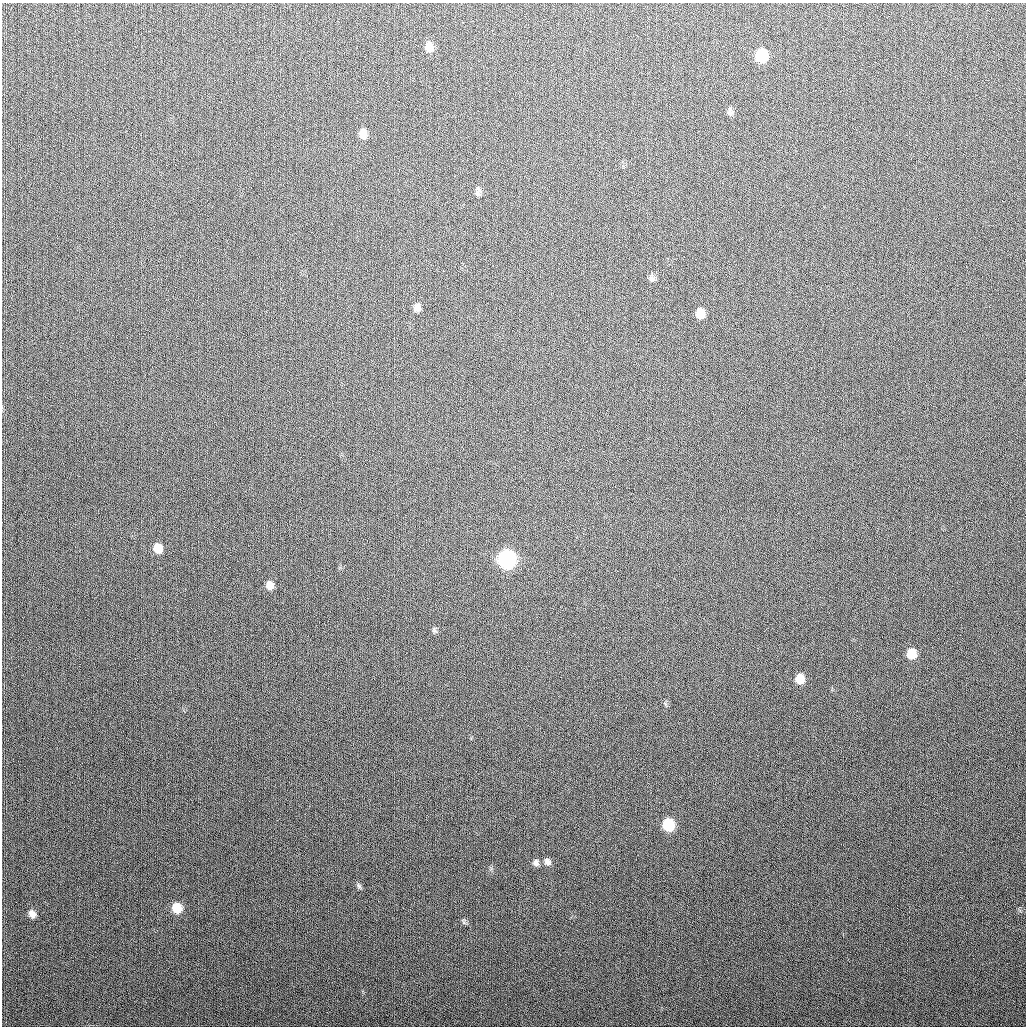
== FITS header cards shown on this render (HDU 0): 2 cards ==
NAXIS1  =                 1024
NAXIS2  =                 1024

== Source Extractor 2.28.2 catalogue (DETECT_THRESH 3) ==
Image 1024 x 1024 px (HDU 0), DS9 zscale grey, 1 PNG px = 1 image px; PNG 1028 x 1028 px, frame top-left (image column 1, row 1024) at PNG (2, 3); no overlay
Background 284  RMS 11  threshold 33.7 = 3 sigma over >= 5 px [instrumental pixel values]
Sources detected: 21; all 21 listed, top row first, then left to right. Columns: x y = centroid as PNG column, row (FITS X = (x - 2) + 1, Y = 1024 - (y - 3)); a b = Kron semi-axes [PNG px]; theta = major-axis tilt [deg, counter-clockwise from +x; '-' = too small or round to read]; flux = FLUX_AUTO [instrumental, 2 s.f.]
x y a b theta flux
429 47 12 8 -85 7900
761 55 10 8 84 34000
730 112 10 7 90 2700
363 134 11 8 -89 6600
478 192 13 6 -85 2800
652 278 9 7 -61 2700
417 308 11 8 83 3900
700 313 9 7 -88 9000
158 548 9 8 - 9200
507 559 10 9 - 200000
270 585 10 8 -84 5200
434 631 10 5 -32 1600
911 654 9 8 - 12000
800 679 9 8 - 9900
668 825 9 8 - 34000
547 862 10 9 - 3600
536 863 9 8 - 3100
359 886 8 5 -61 1600
177 908 9 8 - 15000
32 914 9 7 -49 4800
464 922 9 3 85 1100